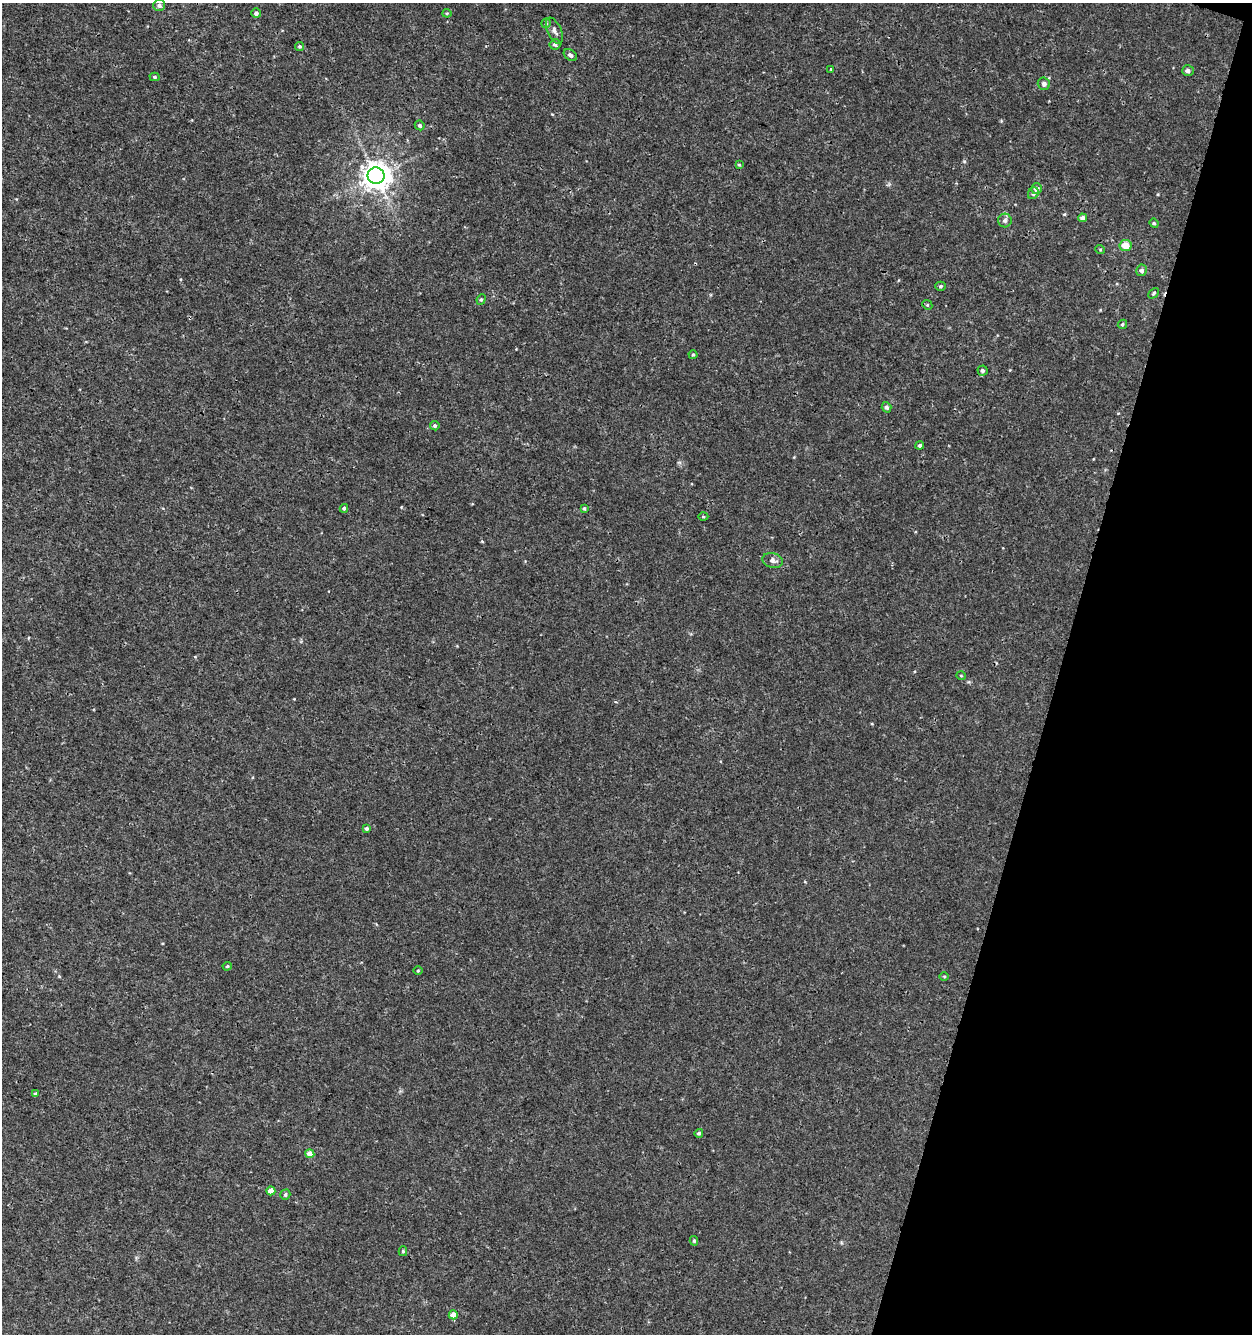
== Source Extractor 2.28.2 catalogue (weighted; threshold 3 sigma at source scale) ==
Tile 8 of 4 x 4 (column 4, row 2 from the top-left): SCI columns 4031-5280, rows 2664-3995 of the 5498 x 5337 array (HDU 1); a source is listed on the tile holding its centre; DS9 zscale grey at full resolution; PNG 1254 x 1336 px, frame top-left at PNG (2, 3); each listed source drawn as its Kron ellipse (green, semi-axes under 4 px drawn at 4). Shown black and unused: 15% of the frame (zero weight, under 3 of 4 exposures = <1% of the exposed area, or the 3 px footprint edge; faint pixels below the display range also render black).
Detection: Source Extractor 2.28.2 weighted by HDU 2 'WHT'; one run over the whole footprint, this tile lists its part. Background 9.85e-04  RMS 8.9e-04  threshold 0.00399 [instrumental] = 3 sigma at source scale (4.5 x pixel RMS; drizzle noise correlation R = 1.50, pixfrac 1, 0.0396/0.0396 arcsec/px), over >= 5 px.
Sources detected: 50; all 50 listed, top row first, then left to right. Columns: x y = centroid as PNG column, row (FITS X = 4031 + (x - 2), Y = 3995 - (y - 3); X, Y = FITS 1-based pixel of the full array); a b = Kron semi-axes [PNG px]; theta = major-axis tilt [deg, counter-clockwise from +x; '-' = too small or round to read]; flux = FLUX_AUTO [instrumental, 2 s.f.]
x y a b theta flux
159 5 6 5 - 0.27
256 13 5 5 - 0.26
447 13 4 4 - 0.097
546 23 5 5 - 0.13
554 31 14 7 -64 0.4
555 44 5 5 - 0.27
300 46 4 4 - 0.14
570 55 7 5 -36 0.25
831 69 4 3 - 0.077
1188 71 6 5 - 0.31
155 77 5 4 - 0.13
1044 84 6 6 - 0.22
420 125 5 4 - 0.17
739 165 4 3 - 0.095
376 176 8 8 - 110
1036 189 5 5 - 0.45
1033 193 6 5 - 0.22
1083 218 4 4 - 0.35
1005 220 7 6 - 0.3
1154 223 5 4 - 0.099
1126 246 6 5 - 1.2
1100 249 5 3 - 0.076
1142 270 6 5 - 0.27
940 286 5 4 - 0.13
1154 293 6 4 43 0.13
481 299 5 4 - 0.13
927 305 5 4 - 0.12
1122 324 5 4 - 0.12
693 355 4 4 - 0.097
982 371 5 5 - 0.22
887 407 5 4 - 0.24
435 426 5 4 - 0.16
920 445 4 4 - 0.17
344 508 4 3 - 0.15
584 508 3 3 - 0.1
703 517 5 3 - 0.096
773 560 10 7 -15 0.39
961 676 5 3 - 0.071
367 828 4 4 - 0.19
227 966 5 4 - 0.12
418 971 5 3 - 0.08
944 976 5 3 - 0.093
35 1094 3 3 - 0.2
699 1133 4 4 - 0.17
310 1154 4 4 - 0.84
271 1191 4 4 - 0.85
285 1195 5 4 - 0.17
694 1241 5 4 - 0.14
403 1251 5 4 - 0.13
453 1315 4 4 - 0.87